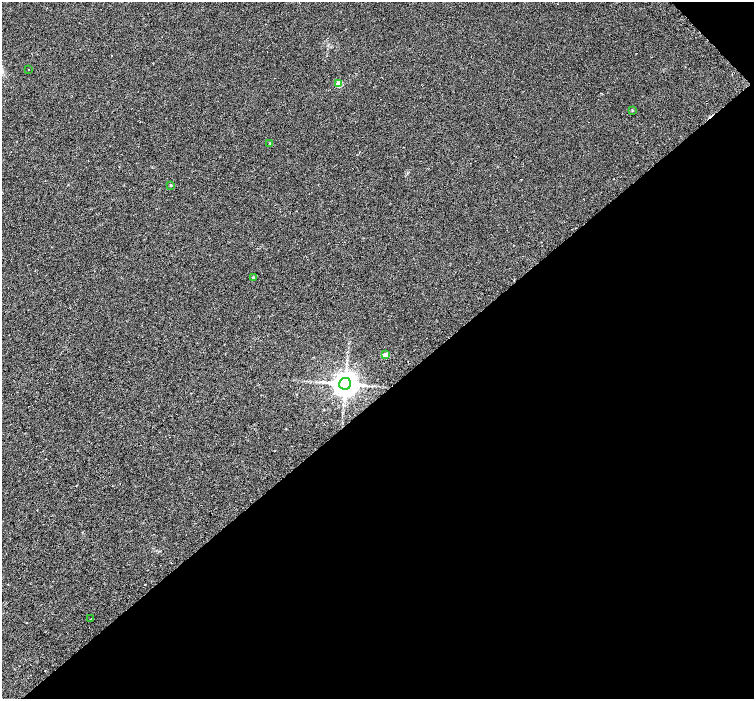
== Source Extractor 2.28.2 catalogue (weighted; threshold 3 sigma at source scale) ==
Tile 12 of 4 x 4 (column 4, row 3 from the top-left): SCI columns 4582-6085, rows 1699-3091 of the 6147 x 6119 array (HDU 1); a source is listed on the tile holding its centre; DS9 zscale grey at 2 x 2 block average (1 PNG px = mean of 2 x 2 image px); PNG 756 x 701 px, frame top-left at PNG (2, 2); each listed source drawn as its Kron ellipse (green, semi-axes under 4 px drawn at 4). Shown black and unused: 44% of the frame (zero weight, under 2 of 3 exposures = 4% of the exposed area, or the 3 px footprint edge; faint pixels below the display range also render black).
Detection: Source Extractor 2.28.2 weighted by HDU 2 'WHT'; one run over the whole footprint, this tile lists its part. Background 0.0488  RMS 0.012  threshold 0.0518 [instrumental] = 3 sigma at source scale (4.5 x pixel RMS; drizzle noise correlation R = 1.50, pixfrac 1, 0.0396/0.0396 arcsec/px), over >= 5 px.
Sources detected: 9; all 9 listed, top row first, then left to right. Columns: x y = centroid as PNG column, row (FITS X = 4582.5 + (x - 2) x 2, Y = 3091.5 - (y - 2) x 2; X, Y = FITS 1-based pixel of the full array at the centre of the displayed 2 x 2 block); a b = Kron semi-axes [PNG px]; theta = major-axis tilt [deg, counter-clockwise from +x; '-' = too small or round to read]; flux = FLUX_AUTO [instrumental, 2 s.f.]
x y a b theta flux
29 70 2 2 - 4.2
339 83 3 3 - 49
632 110 3 2 - 1.8
269 143 2 2 - 1.4
171 185 3 3 - 2.3
253 277 3 3 - 2.7
385 355 3 3 - 22
345 384 6 6 - 3100
91 619 2 2 - 1.2